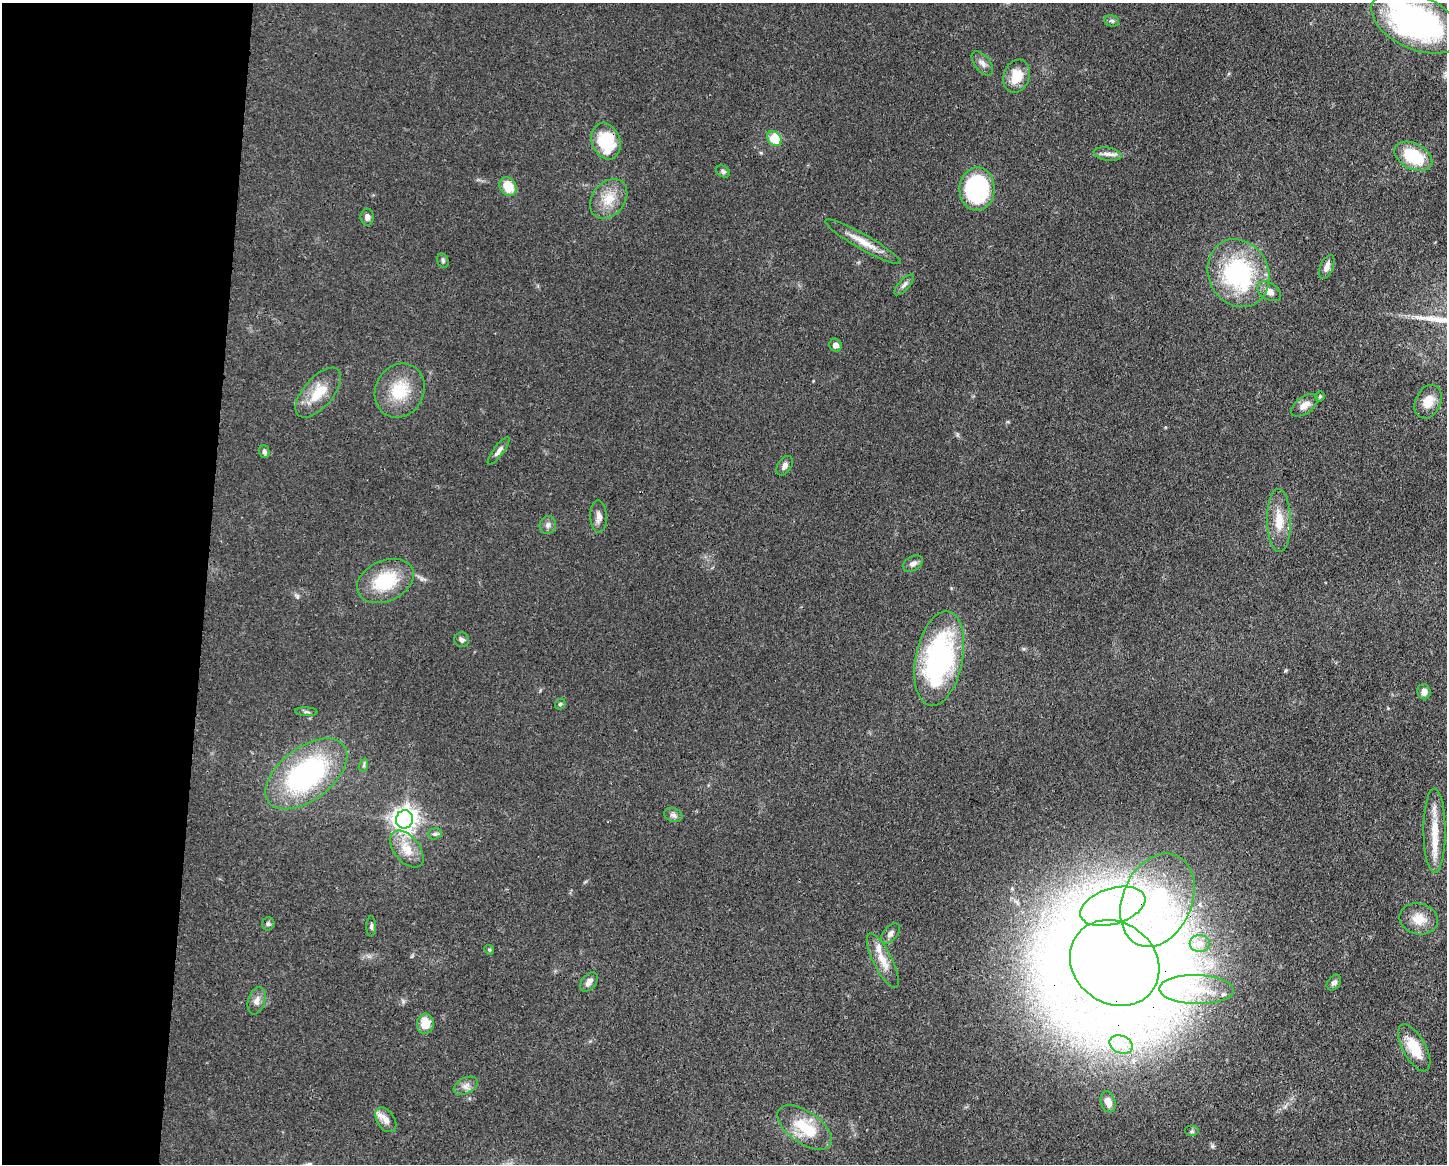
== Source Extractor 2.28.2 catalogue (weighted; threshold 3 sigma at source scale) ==
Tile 4 of 3 x 4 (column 1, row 2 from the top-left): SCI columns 113-1557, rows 2327-3488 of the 4670 x 4656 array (HDU 1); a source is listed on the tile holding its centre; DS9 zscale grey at full resolution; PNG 1449 x 1166 px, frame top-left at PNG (2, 3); each listed source drawn as its Kron ellipse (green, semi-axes under 4 px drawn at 4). Shown black and unused: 14% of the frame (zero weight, under 3 of 4 exposures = <1% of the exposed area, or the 3 px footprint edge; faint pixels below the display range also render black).
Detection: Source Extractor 2.28.2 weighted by HDU 2 'WHT'; one run over the whole footprint, this tile lists its part. Background 0.0604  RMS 0.0042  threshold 0.0189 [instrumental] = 3 sigma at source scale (4.5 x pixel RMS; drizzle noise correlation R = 1.50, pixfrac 1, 0.05/0.05 arcsec/px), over >= 5 px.
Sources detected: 71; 4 inside a brighter listed object's ellipse — not listed separately; the other 67 listed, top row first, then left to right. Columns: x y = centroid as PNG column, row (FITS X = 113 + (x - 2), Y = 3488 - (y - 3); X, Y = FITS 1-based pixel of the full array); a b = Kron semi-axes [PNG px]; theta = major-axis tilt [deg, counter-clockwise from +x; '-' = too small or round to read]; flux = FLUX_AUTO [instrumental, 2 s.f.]
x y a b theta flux
1112 21 7 5 -12 0.87
1416 22 48 26 -24 140
982 63 14 7 -51 2.2
1017 76 17 13 69 8.7
774 138 8 6 -49 16
606 141 19 14 -71 22
1107 154 14 6 -9 2.4
1413 156 20 12 -28 19
723 171 7 5 -31 0.96
508 187 10 8 -58 8.8
977 189 21 17 88 48
609 199 22 16 52 8.9
367 217 8 6 89 1.8
863 242 43 7 -30 7.1
443 261 7 5 -74 0.89
1327 267 12 6 67 2.6
1239 273 35 30 -63 58
904 285 13 5 48 1.7
1269 291 13 8 -33 3.6
835 345 6 6 - 2.5
400 390 28 24 61 16
318 393 30 15 49 11
1320 397 5 4 - 0.6
1428 402 17 12 63 6.5
1304 405 15 8 36 3.5
499 451 17 5 53 2
264 452 6 5 - 1.2
785 466 11 7 56 2
599 517 16 8 -87 2.6
1279 520 31 12 -89 8.9
548 525 9 8 - 1.7
913 563 11 7 29 2.2
385 581 30 20 24 21
462 640 7 7 - 1.3
939 658 48 23 79 87
1424 692 7 6 - 2.4
560 704 6 4 46 0.6
306 712 11 4 -3 0.82
364 765 7 4 72 0.68
306 774 47 26 37 77
673 815 9 7 -20 1.6
405 819 9 8 - 300
1434 831 42 11 -90 12
435 834 7 5 19 1
407 849 21 12 -51 8.1
1157 900 48 34 66 63
1113 906 33 18 17 32
1419 919 19 15 -12 7.1
268 924 7 6 - 0.92
371 926 10 5 89 1.1
890 934 12 7 47 1.9
1200 944 10 8 1 3
489 950 5 4 - 0.56
883 961 30 9 -63 6.5
1115 963 47 40 -37 1700
589 982 11 7 50 2.4
1334 983 9 6 53 1.5
1196 990 37 14 -1 21
257 1001 14 8 73 2.5
425 1024 10 8 84 7.2
1121 1044 12 8 -25 3.6
1414 1048 26 11 -61 11
466 1086 13 7 25 2.4
1108 1102 11 7 -71 4.1
386 1120 14 8 -57 2.8
805 1127 31 16 -35 15
1192 1131 7 5 0 0.79
Overlapping masked pixels (flux is a lower limit): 3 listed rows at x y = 606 141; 306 774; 1115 963
Isophote crosses this tile's border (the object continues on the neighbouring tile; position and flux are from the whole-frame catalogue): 1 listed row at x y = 1416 22